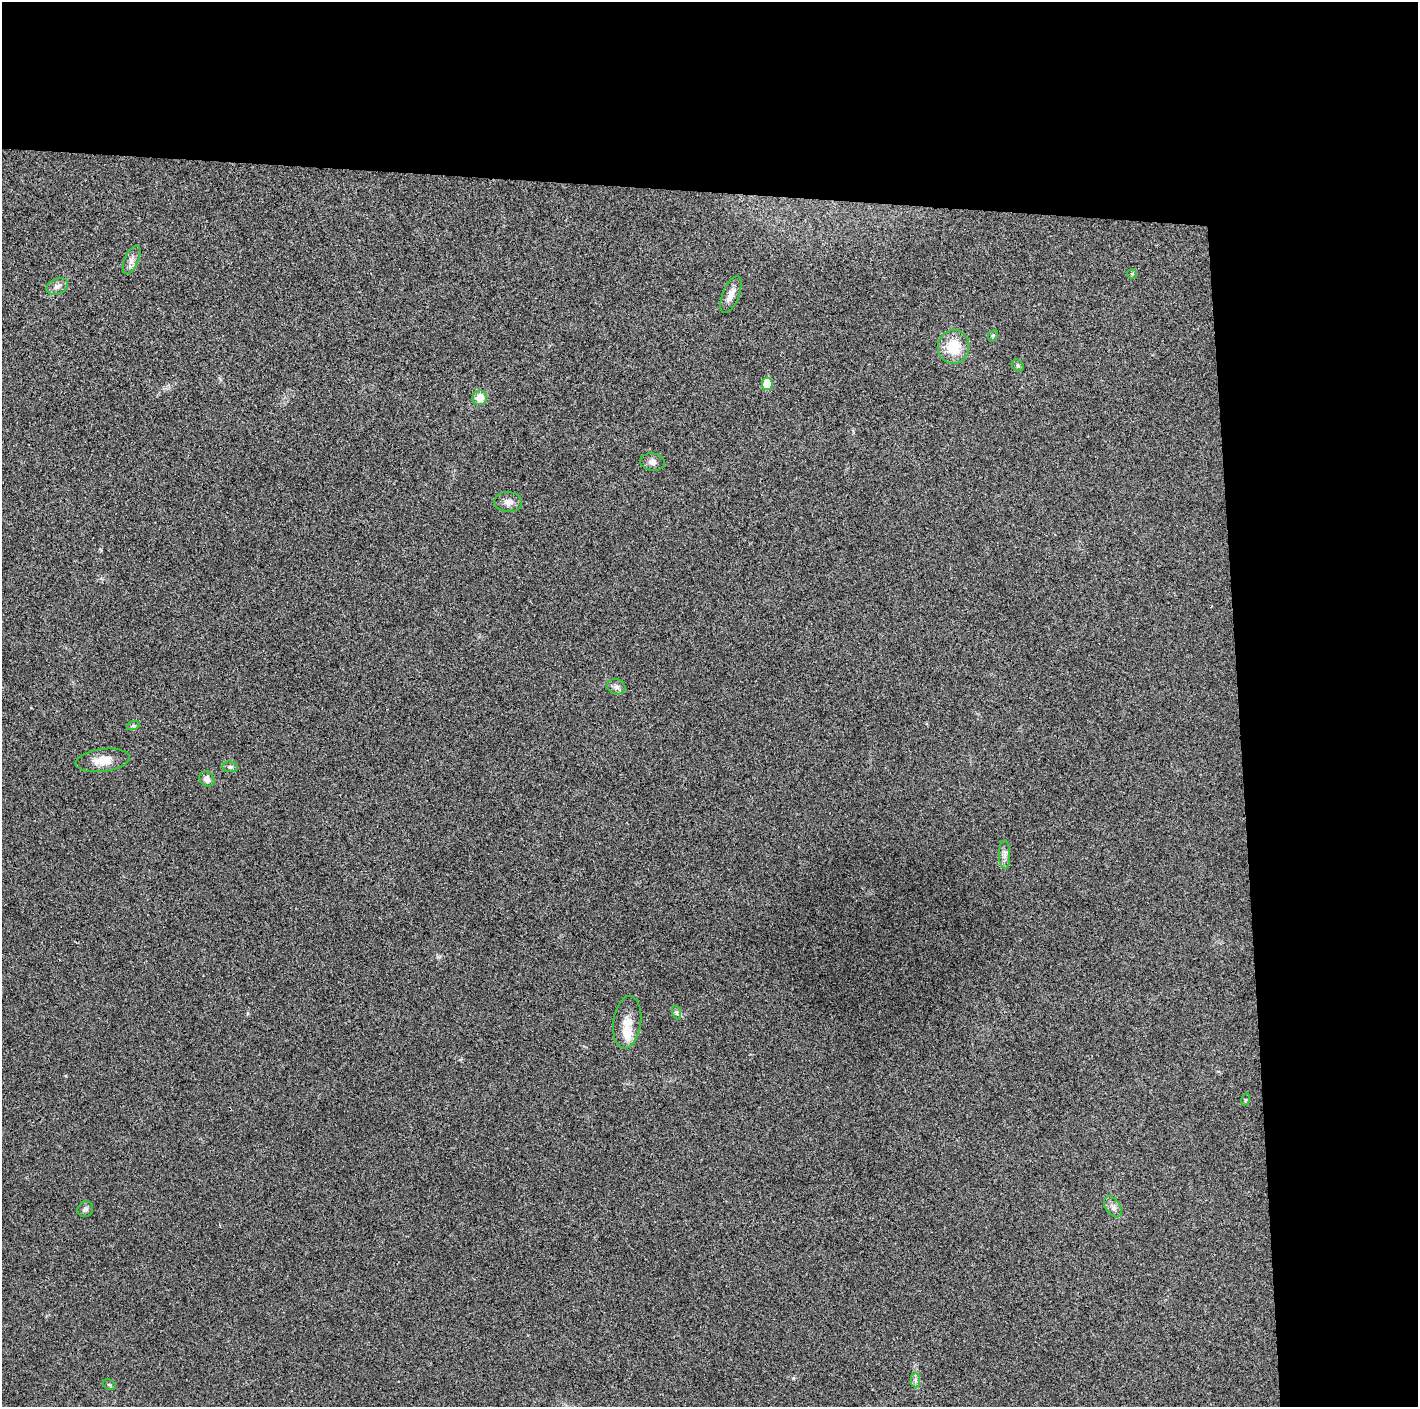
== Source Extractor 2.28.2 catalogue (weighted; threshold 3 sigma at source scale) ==
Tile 3 of 3 x 3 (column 3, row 1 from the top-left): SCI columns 2832-4247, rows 2815-4219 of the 4248 x 4222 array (HDU 1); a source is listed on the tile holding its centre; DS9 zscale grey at full resolution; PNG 1420 x 1409 px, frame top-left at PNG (2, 2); each listed source drawn as its Kron ellipse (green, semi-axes under 4 px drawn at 4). Shown black and unused: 24% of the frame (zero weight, under 3 of 4 exposures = <1% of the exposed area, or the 3 px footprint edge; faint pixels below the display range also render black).
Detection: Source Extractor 2.28.2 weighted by HDU 2 'WHT'; one run over the whole footprint, this tile lists its part. Background 0.0197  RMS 0.0056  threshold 0.0251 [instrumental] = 3 sigma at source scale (4.5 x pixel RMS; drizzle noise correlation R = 1.50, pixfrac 1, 0.05/0.05 arcsec/px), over >= 5 px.
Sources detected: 25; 1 inside a brighter listed object's ellipse — not listed separately; the other 24 listed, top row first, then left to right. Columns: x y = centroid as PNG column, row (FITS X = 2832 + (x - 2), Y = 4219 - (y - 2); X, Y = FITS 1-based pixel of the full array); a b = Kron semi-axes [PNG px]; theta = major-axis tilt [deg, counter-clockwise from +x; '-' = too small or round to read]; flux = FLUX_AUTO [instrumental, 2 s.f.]
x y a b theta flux
132 260 15 7 66 3
1132 274 5 4 - 0.69
57 286 11 7 25 2.6
731 294 19 8 68 4.7
993 336 6 4 68 0.86
953 347 17 15 82 16
1018 365 6 5 - 0.95
767 384 6 5 - 17
480 398 7 7 - 7.3
652 462 12 8 -7 2.8
508 502 14 10 -4 3.7
616 687 9 7 -17 2.2
133 726 6 4 18 0.9
103 760 27 11 7 8.3
230 767 8 5 -7 1.2
207 779 8 6 -43 2.5
1005 855 14 5 -89 2.5
677 1013 7 4 -72 0.96
627 1022 26 14 82 9
1245 1100 6 4 72 0.68
1113 1207 12 7 -55 2.7
85 1209 8 7 - 1.6
915 1380 7 4 -90 1.4
109 1385 7 5 -30 0.89